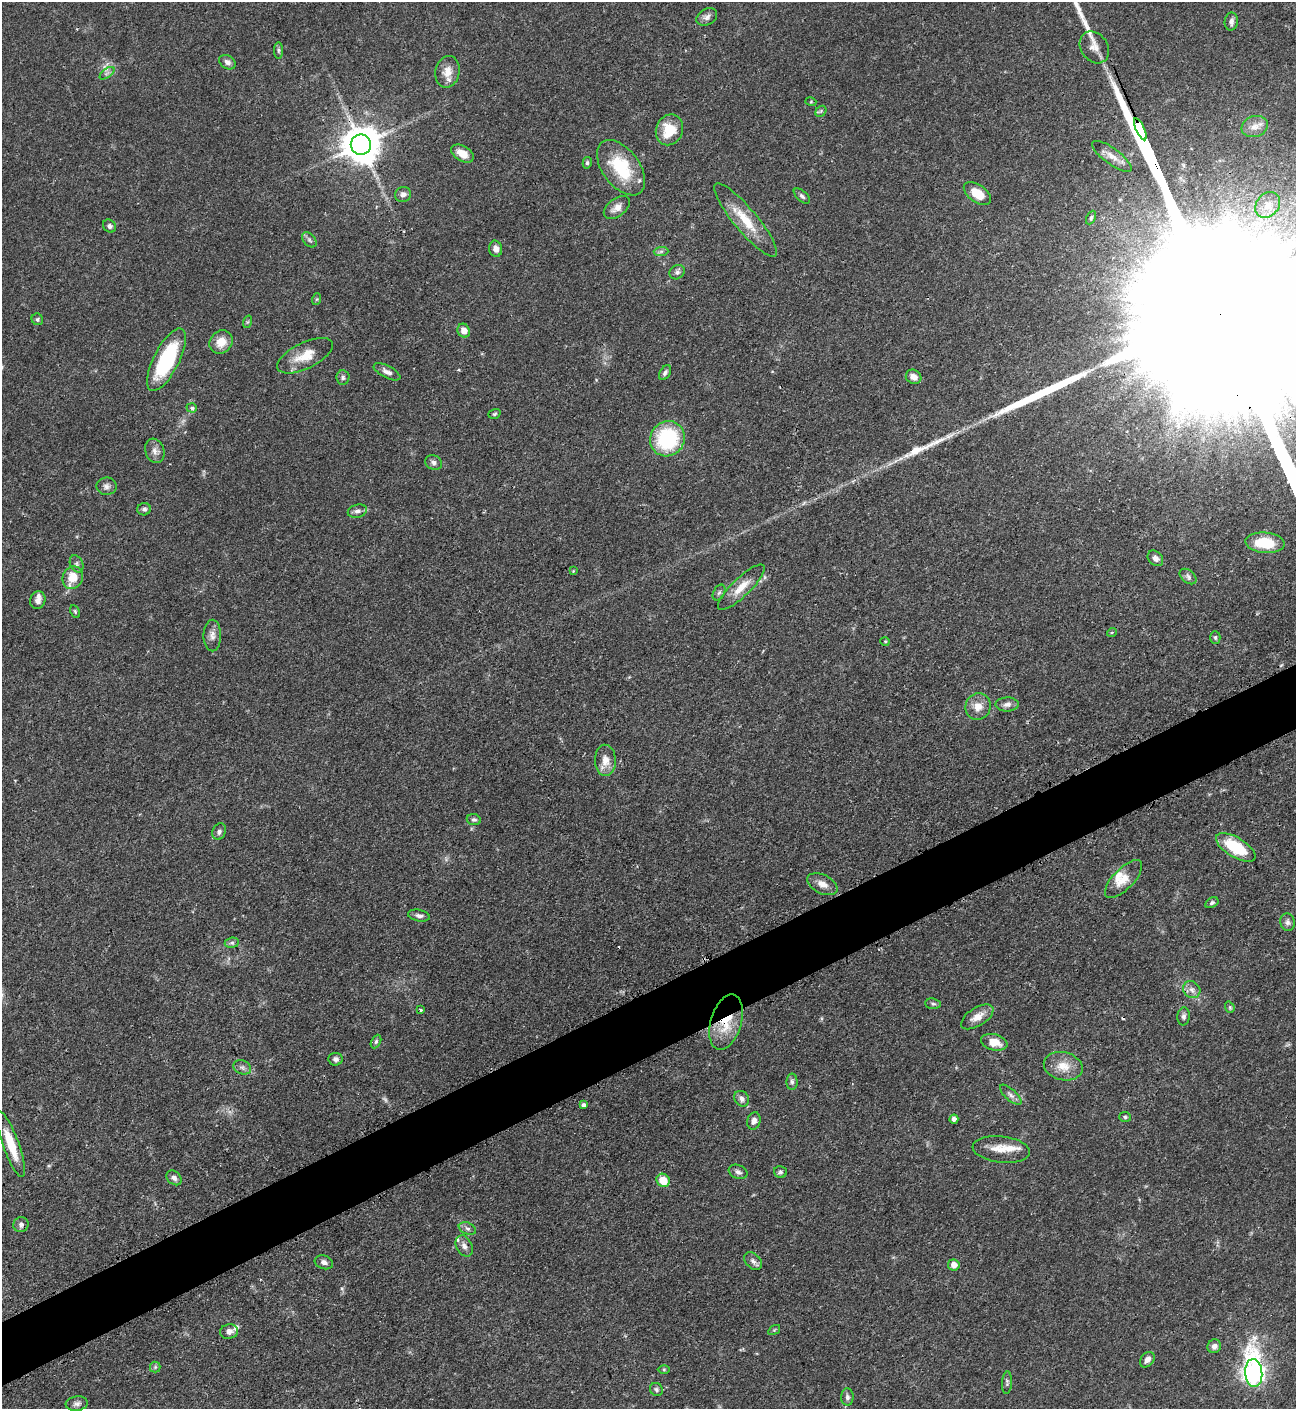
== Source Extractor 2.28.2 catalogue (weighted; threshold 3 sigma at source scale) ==
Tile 7 of 4 x 4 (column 3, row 2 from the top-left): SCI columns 2881-4174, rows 2826-4232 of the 5630 x 5648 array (HDU 1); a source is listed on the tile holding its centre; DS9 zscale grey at full resolution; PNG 1298 x 1411 px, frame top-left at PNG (2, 2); each listed source drawn as its Kron ellipse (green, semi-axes under 4 px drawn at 4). Shown black and unused: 5% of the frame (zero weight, under 3 of 4 exposures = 1% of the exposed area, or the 3 px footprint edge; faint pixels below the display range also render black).
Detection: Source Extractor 2.28.2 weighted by HDU 2 'WHT'; one run over the whole footprint, this tile lists its part. Background 0.0528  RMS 0.0031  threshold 0.0141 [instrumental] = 3 sigma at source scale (4.5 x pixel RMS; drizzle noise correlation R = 1.50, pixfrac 1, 0.05/0.05 arcsec/px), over >= 5 px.
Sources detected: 130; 2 too faint to see at this stretch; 1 inside a brighter object's white glare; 1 cosmic-ray / hot-pixel residue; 4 long thin detections or spike segments (spike, bleed or trail) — neither listed nor drawn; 6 inside a brighter listed object's ellipse — not listed separately; the other 116 listed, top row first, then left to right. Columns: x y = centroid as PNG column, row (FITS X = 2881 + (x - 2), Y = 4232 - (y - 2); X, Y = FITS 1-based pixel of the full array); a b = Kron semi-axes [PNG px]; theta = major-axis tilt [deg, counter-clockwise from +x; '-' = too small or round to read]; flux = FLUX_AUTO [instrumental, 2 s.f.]
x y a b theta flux
707 17 11 8 30 1.3
1231 21 9 6 81 1.1
1094 47 17 13 -55 3.3
278 50 8 4 -90 0.59
227 62 9 6 -31 1.2
447 72 16 12 78 3.8
107 73 9 4 37 0.88
811 102 5 3 - 0.31
821 111 6 4 47 0.5
1255 127 13 10 18 2.6
1140 129 12 3 -66 920
669 130 16 13 67 8.6
361 145 10 10 - 860
462 154 12 7 -30 4
1112 156 24 8 -36 3.1
587 163 6 4 75 0.56
621 168 32 18 -53 17
977 193 15 9 -36 6
403 194 8 7 - 1.4
802 196 10 5 -42 0.83
1268 205 14 11 50 3.8
617 208 15 9 37 2.6
1091 218 7 4 64 0.51
746 220 47 11 -50 9.3
109 226 7 6 - 0.92
309 240 9 6 -51 0.87
496 249 8 6 -78 2
661 251 7 4 2 0.73
677 272 8 6 37 1
317 299 6 4 71 0.39
37 319 6 5 - 0.68
247 322 6 4 71 0.46
464 331 7 6 - 2.4
221 342 12 11 - 4.3
305 356 30 13 26 6.6
166 360 34 12 63 26
387 372 14 6 -27 1.6
665 373 8 5 59 0.84
914 377 8 6 -28 2.1
343 378 7 6 - 0.89
192 408 5 4 - 0.65
494 414 6 4 18 0.54
667 439 18 17 - 25
155 451 12 9 -70 1.9
434 462 9 7 -21 1.2
106 486 10 8 -1 1.3
144 509 7 6 - 0.84
357 511 10 6 14 1.2
1265 543 19 10 -5 10
1155 558 9 6 -44 1.5
77 564 9 6 -66 0.89
573 571 4 3 - 0.24
1188 577 9 6 -39 0.97
73 578 11 10 - 5.5
741 587 31 9 44 5.1
719 593 8 5 62 0.78
38 600 9 7 67 1.6
75 612 7 4 -64 0.46
1112 632 5 3 - 0.28
212 636 16 9 -89 2.1
1215 638 6 5 - 0.58
885 641 5 3 - 0.28
1007 704 11 7 2 1.4
978 706 13 12 - 3.4
605 760 15 10 -88 3.6
474 820 7 5 -8 0.74
219 832 8 6 68 0.94
1236 847 22 10 -31 13
1124 879 24 10 46 4.2
822 884 16 9 -26 2.6
1212 903 7 4 31 0.66
419 916 11 5 -11 1.1
1288 922 9 7 -75 1.1
232 943 7 5 7 0.65
1192 990 9 8 - 1.7
933 1004 8 5 -6 0.63
1230 1007 6 4 -70 0.46
421 1010 3 3 - 0.45
1184 1016 9 6 83 0.91
977 1017 18 9 32 3.3
726 1022 28 15 74 11
376 1041 7 4 63 0.55
994 1042 13 8 -14 4.1
336 1059 7 6 - 1.1
1063 1066 20 14 -13 5.2
242 1067 9 7 -21 1
792 1082 8 5 -89 0.87
1011 1095 14 5 -42 1.4
742 1099 8 7 - 1.3
583 1105 4 4 - 0.9
1125 1117 6 5 - 0.55
954 1119 4 4 - 1.3
754 1121 9 6 75 1.5
11 1144 35 8 -70 8.5
1001 1149 29 13 -6 5.4
738 1172 10 6 -23 1.2
780 1172 6 6 - 0.66
174 1178 8 6 -42 1.2
663 1180 7 6 - 5.6
21 1225 8 7 - 1.2
467 1228 9 5 -23 0.94
464 1246 11 7 -64 1.8
753 1261 10 7 -46 1.2
324 1262 9 6 -20 1.3
954 1265 6 5 - 2.4
774 1330 6 4 34 0.45
229 1332 9 7 11 1.8
1214 1346 7 6 - 1.3
1147 1360 8 6 50 1.7
155 1367 5 5 - 0.55
664 1369 6 4 0 0.43
1254 1373 14 8 -85 180
1007 1383 11 5 86 0.71
656 1389 7 6 - 0.75
847 1397 8 6 87 0.97
77 1404 11 7 7 1.3
Overlapping masked pixels (flux is a lower limit): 3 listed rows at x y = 1140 129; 361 145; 726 1022